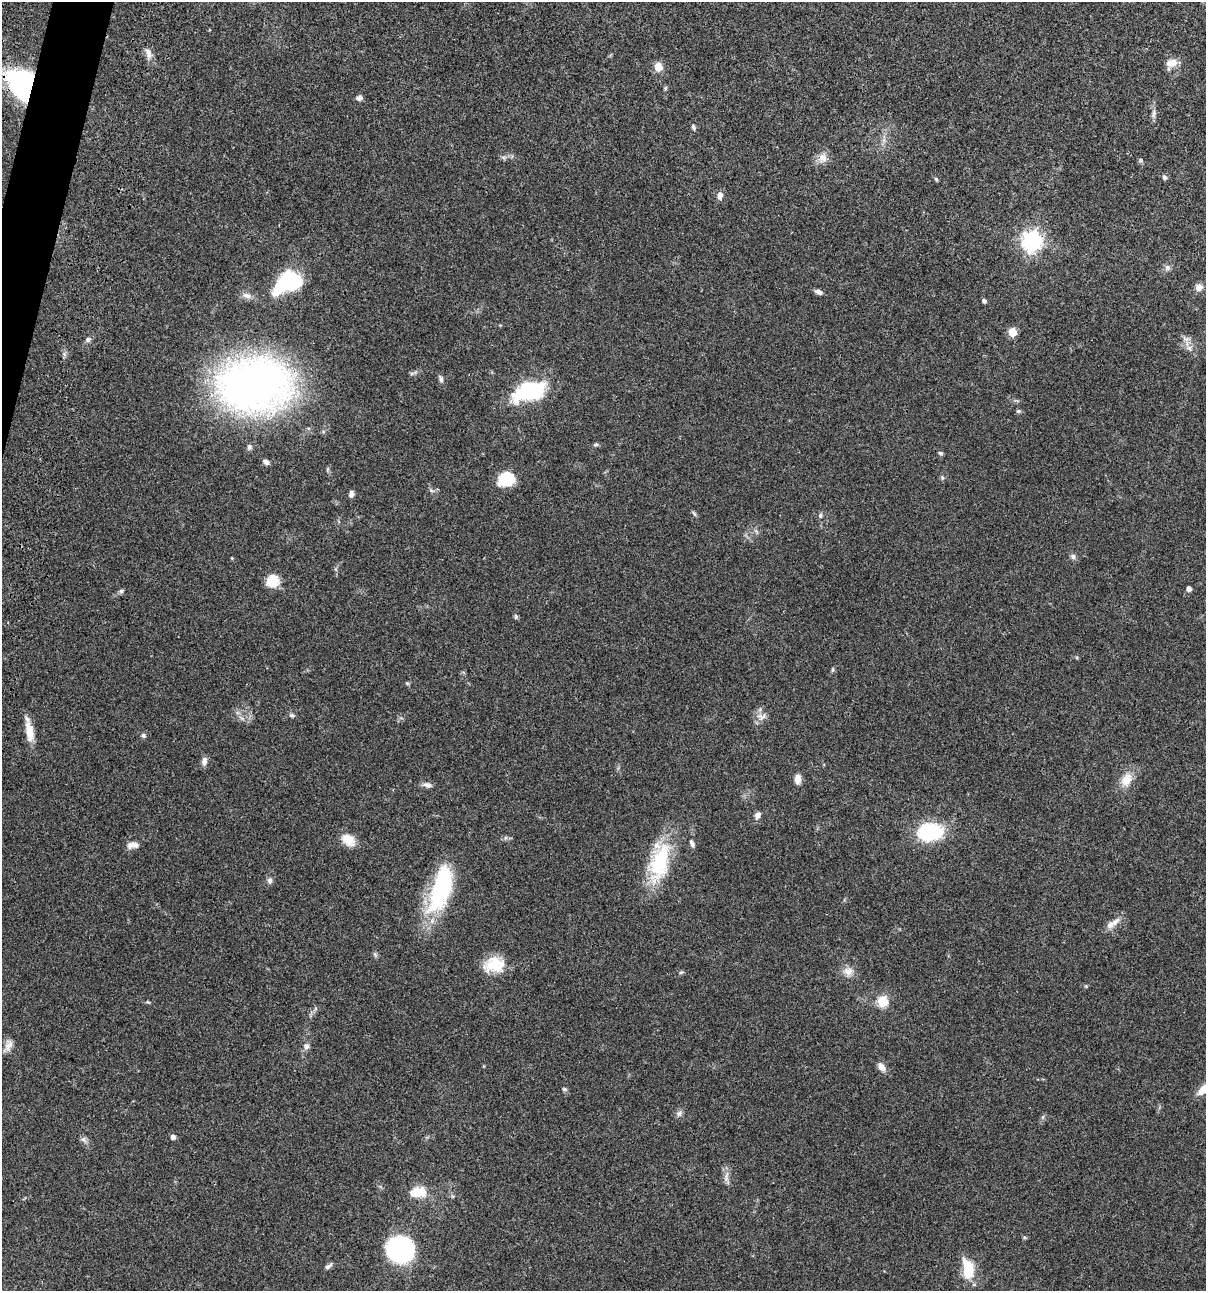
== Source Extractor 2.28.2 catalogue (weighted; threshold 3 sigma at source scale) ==
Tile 11 of 4 x 4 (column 3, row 3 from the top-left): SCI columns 2640-3843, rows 1408-2696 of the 5404 x 5390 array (HDU 1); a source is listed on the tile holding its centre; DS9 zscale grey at full resolution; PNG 1208 x 1293 px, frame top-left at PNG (2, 2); no overlay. Shown black and unused: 1% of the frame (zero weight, under 3 of 4 exposures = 9% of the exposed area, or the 3 px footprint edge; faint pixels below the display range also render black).
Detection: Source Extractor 2.28.2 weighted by HDU 2 'WHT'; one run over the whole footprint, this tile lists its part. Background 0.0464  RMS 0.0055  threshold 0.0247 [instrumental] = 3 sigma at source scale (4.5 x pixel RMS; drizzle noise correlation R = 1.50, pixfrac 1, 0.05/0.05 arcsec/px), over >= 5 px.
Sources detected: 86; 2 inside a brighter object's white glare — not listed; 2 inside a brighter listed object's ellipse — not listed separately; the other 82 listed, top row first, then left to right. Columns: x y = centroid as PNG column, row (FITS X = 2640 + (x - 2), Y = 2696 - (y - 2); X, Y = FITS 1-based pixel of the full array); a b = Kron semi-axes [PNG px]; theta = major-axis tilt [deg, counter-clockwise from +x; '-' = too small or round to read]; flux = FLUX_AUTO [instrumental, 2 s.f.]
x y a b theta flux
148 53 15 6 -73 2.9
1172 63 15 10 14 4.9
658 67 5 5 - 16
23 85 29 21 -54 91
665 88 5 4 - 0.7
359 98 8 6 14 1.7
1154 114 12 5 85 2
693 127 7 5 -70 1.1
503 157 7 4 -19 0.98
823 158 13 12 - 4.3
1141 160 6 4 90 0.72
1165 177 6 6 - 1.2
936 179 7 4 -46 0.65
720 195 9 6 75 2.6
1032 241 8 7 - 280
1167 268 8 8 - 1.7
285 282 32 15 48 39
1199 287 8 7 - 3.3
819 292 9 5 -23 1.9
247 296 12 8 -12 2.8
984 301 4 4 - 1.4
1012 332 5 5 - 15
88 340 7 5 73 1.3
1189 348 7 6 - 1.6
441 379 10 5 -79 1.4
254 385 45 32 3 420
530 391 31 16 16 48
1018 411 6 5 - 0.84
596 445 8 4 9 0.85
249 447 7 6 - 1.4
941 453 6 5 - 0.94
266 462 8 6 -44 1.6
942 477 6 4 -79 0.84
506 479 17 13 12 15
431 490 6 4 -43 0.95
351 494 7 5 76 1.9
694 513 9 4 -48 0.86
820 516 6 6 - 1.1
1073 556 8 7 - 1.5
232 558 3 3 - 0.46
273 581 15 15 - 8.1
1189 589 4 4 - 2.3
121 591 6 5 - 1
516 617 8 5 -84 0.85
832 670 6 4 89 0.72
407 683 5 5 - 0.69
292 715 7 5 -20 0.95
762 717 14 8 0 3.3
29 731 25 9 -80 8.3
143 735 6 5 - 1.1
204 761 11 7 84 2.3
798 779 13 8 87 3.1
1126 780 19 13 66 7.4
427 785 12 6 -11 2.2
757 815 9 7 59 2.3
930 832 16 11 3 56
348 840 18 12 -36 7.1
692 843 9 5 -68 1.6
133 845 15 8 3 3.4
660 862 48 22 74 35
270 880 8 7 - 1.6
441 889 51 19 70 58
1115 922 16 8 42 3.7
375 954 7 4 -55 0.94
494 965 24 17 8 14
848 971 14 10 7 4.2
681 972 6 4 2 0.74
148 1002 5 4 - 0.57
883 1002 6 5 - 28
9 1045 16 9 71 3.4
306 1046 8 8 - 2
881 1067 10 6 -47 3.6
565 1089 6 5 - 0.86
1203 1090 16 9 48 6.4
679 1113 8 7 - 1.6
173 1137 5 5 - 2.2
84 1140 9 6 -54 1.7
726 1177 15 5 80 2.6
421 1192 10 8 -45 9.3
401 1250 22 20 9 90
329 1266 11 5 40 1.5
968 1269 20 11 -79 16
Overlapping masked pixels (flux is a lower limit): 1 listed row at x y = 23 85
Isophote crosses this tile's border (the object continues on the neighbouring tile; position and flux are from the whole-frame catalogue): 1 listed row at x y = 1203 1090